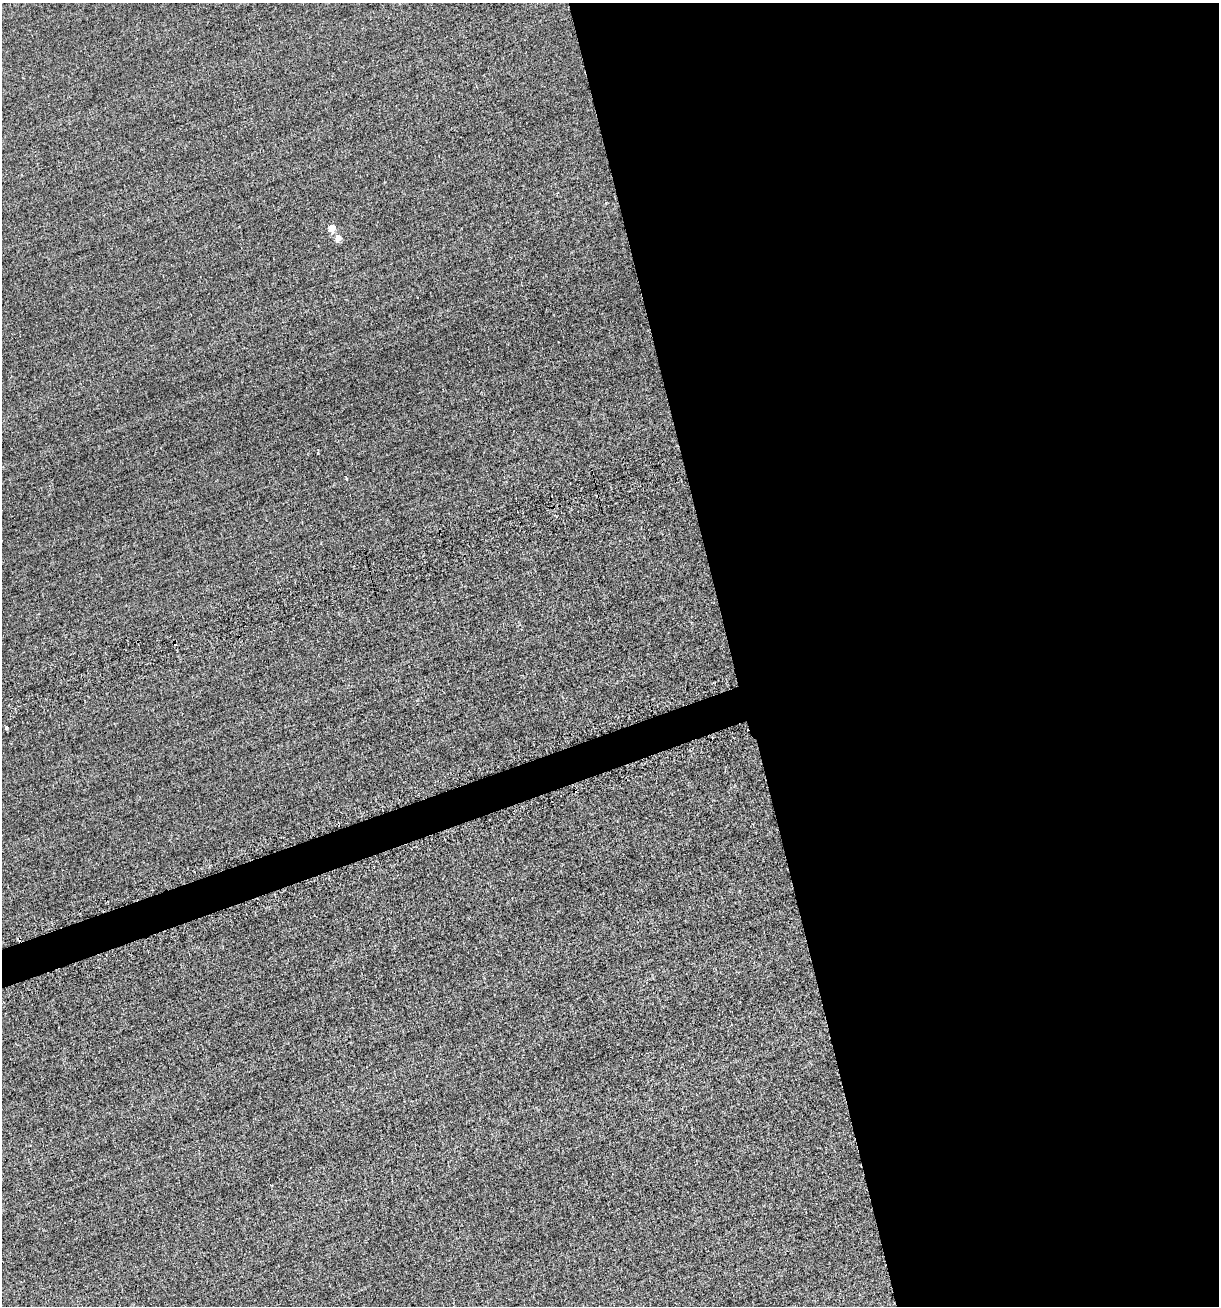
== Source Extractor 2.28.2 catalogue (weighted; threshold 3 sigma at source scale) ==
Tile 8 of 4 x 4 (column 4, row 2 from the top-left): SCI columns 3864-5080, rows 2694-3997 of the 5577 x 5599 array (HDU 1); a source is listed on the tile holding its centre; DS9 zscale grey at full resolution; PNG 1221 x 1308 px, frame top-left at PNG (2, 3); no overlay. Shown black and unused: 42% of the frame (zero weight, under 2 of 3 exposures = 12% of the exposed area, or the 3 px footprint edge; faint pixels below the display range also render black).
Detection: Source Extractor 2.28.2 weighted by HDU 2 'WHT'; one run over the whole footprint, this tile lists its part. Background -0.476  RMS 3.4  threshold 15.3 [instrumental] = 3 sigma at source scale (4.5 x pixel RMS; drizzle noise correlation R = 1.50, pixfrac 1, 0.05/0.05 arcsec/px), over >= 5 px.
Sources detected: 4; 1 cosmic-ray / hot-pixel residue — not listed; the other 3 listed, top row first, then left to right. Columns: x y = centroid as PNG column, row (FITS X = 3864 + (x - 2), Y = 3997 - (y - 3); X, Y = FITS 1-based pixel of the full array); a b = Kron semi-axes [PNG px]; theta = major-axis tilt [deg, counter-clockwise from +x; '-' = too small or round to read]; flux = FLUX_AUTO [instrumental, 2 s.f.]
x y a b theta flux
331 228 5 5 - 7400
338 238 5 5 - 3000
6 728 3 3 - 890